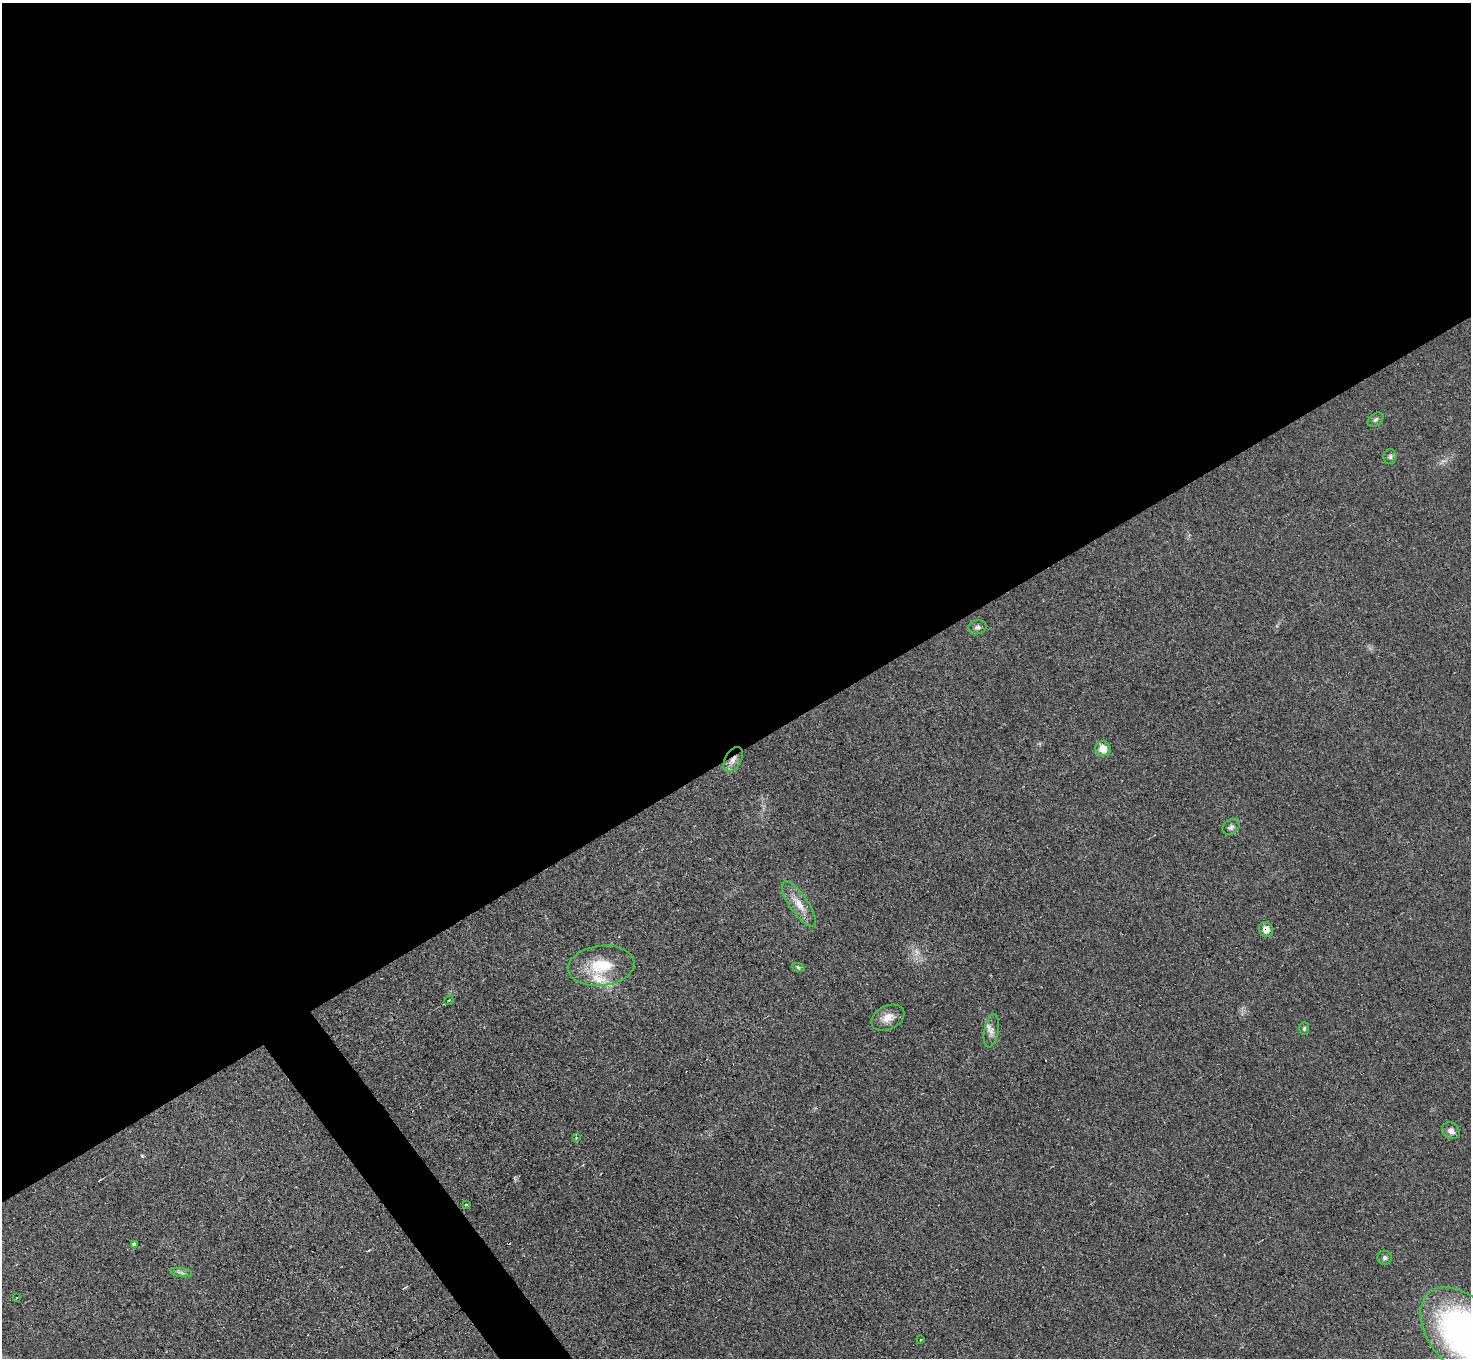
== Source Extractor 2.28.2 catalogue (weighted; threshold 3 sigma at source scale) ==
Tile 2 of 4 x 4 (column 2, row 1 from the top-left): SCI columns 1470-2938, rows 4223-5578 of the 5878 x 5872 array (HDU 1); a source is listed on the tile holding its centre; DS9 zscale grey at full resolution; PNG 1473 x 1360 px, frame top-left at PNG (2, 3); each listed source drawn as its Kron ellipse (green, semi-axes under 4 px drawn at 4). Shown black and unused: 57% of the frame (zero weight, under 3 of 4 exposures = <1% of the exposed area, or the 3 px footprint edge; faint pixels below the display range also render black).
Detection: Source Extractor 2.28.2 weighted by HDU 2 'WHT'; one run over the whole footprint, this tile lists its part. Background 0.0333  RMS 0.0044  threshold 0.0198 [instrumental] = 3 sigma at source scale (4.5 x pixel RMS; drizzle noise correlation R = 1.50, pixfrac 1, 0.05/0.05 arcsec/px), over >= 5 px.
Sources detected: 25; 1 cosmic-ray / hot-pixel residue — neither listed nor drawn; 1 inside a brighter listed object's ellipse — not listed separately; the other 23 listed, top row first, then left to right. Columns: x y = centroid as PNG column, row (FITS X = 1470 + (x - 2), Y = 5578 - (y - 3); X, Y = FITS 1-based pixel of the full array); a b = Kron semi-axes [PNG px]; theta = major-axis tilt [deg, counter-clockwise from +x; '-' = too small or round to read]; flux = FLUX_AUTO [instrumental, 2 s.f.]
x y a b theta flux
1376 420 9 6 38 1.1
1390 457 7 6 - 1.1
977 627 9 7 12 1.4
1103 749 8 7 - 6.8
733 759 13 8 60 3.3
1231 827 9 7 36 1.4
799 904 27 9 -55 6.2
1266 929 8 6 -63 4.2
601 966 33 20 6 17
798 967 7 4 -19 0.62
449 1000 5 3 - 0.38
888 1018 17 11 26 4.8
1304 1029 6 5 - 0.74
991 1031 17 7 80 2.8
1451 1131 10 7 -37 2.1
576 1138 3 3 - 1.5
466 1205 3 2 - 0.91
134 1244 3 2 - 1.1
1385 1258 7 7 - 1.1
181 1272 11 4 -11 1.2
17 1297 3 2 - 0.57
1465 1335 56 34 -48 170
921 1340 2 2 - 0.51
Overlapping masked pixels (flux is a lower limit): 2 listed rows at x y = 733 759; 1266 929
Isophote crosses this tile's border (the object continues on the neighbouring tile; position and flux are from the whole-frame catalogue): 1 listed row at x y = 1465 1335